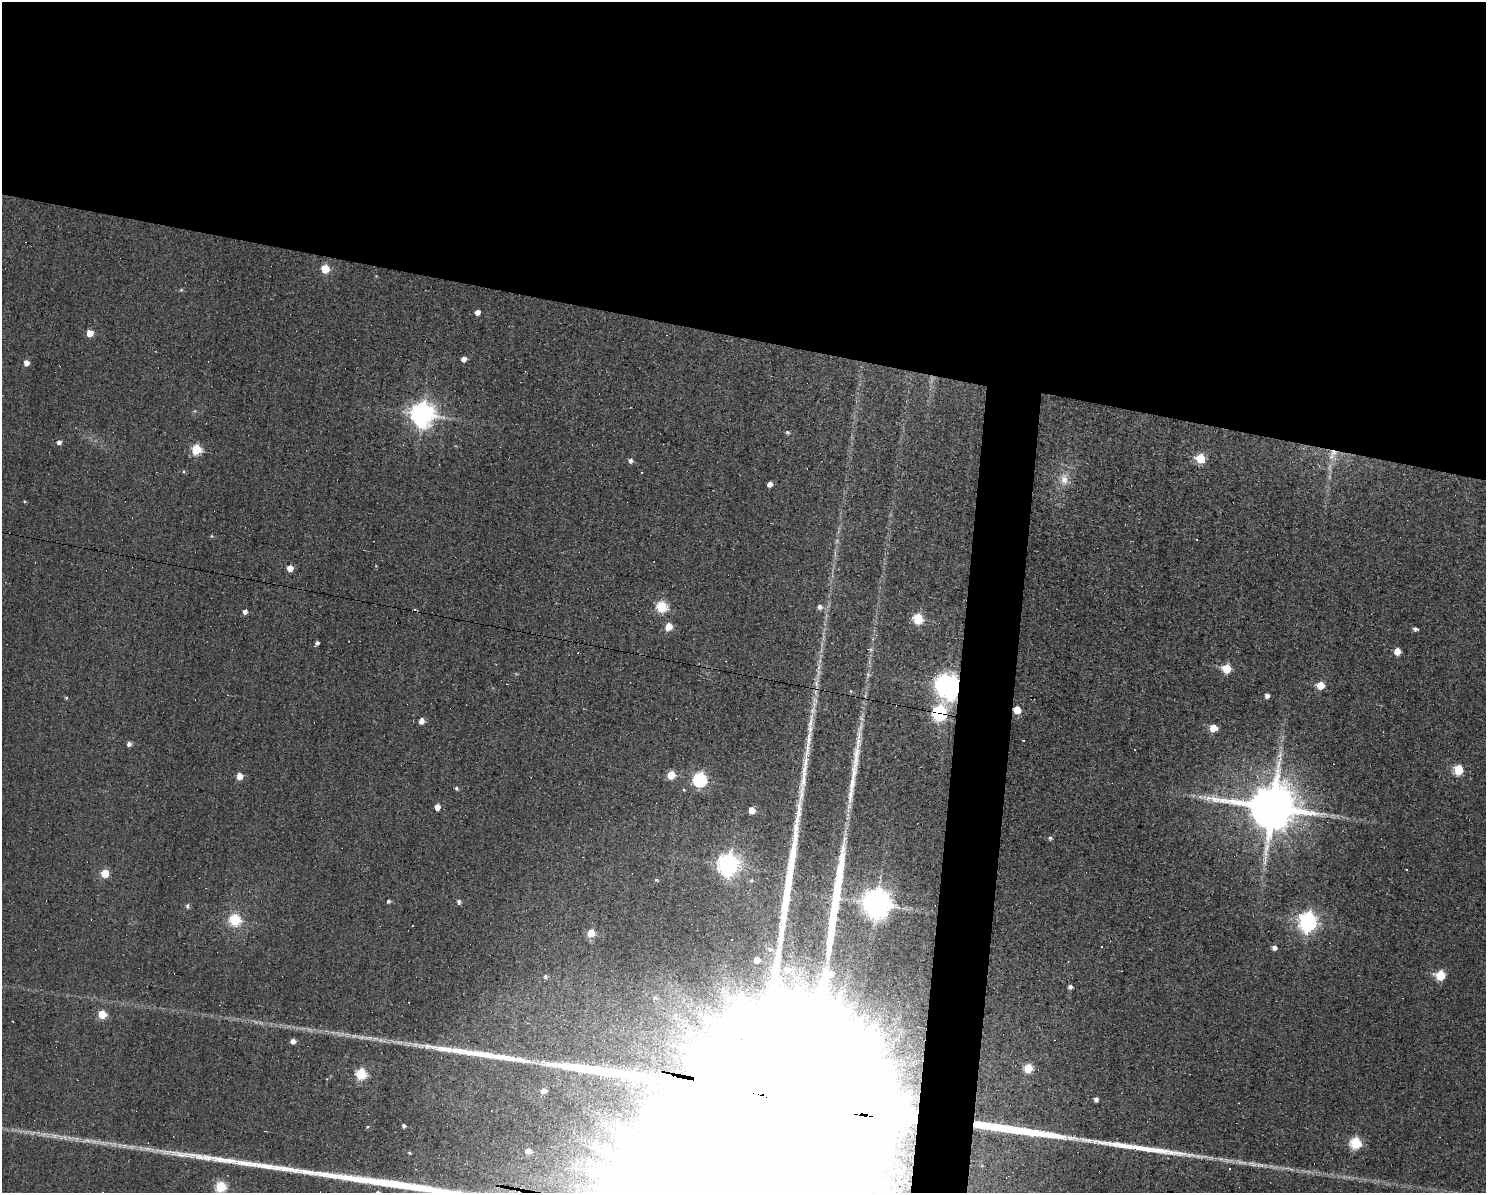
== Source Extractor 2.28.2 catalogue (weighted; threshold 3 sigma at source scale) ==
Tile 2 of 3 x 4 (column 2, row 1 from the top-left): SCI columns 1592-3075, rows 3573-4763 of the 4781 x 4763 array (HDU 1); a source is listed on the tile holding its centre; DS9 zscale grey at full resolution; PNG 1488 x 1195 px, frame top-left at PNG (2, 2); no overlay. Shown black and unused: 31% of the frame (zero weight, under 3 of 4 exposures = <1% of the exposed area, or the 3 px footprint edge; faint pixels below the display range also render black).
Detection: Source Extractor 2.28.2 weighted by HDU 2 'WHT'; one run over the whole footprint, this tile lists its part. Background 0.0821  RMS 0.032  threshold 0.142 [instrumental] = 3 sigma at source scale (4.5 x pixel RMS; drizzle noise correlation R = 1.50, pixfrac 1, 0.05/0.05 arcsec/px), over >= 5 px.
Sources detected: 115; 4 too faint to see at this stretch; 2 inside a brighter object's white glare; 11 cosmic-ray / hot-pixel residue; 3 long thin detections or spike segments (spike, bleed or trail) — not listed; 5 inside a brighter listed object's ellipse — not listed separately; the other 90 listed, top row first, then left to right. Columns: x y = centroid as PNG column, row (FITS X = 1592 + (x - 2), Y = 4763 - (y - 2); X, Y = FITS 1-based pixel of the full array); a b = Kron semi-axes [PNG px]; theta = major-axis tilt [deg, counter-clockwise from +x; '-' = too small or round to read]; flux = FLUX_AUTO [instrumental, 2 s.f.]
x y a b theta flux
325 269 5 5 - 1.2e+02
181 290 5 5 - 4.0e+00
477 312 4 4 - 2.2e+01
90 333 5 5 - 5.5e+01
464 359 5 4 - 2.1e+01
26 363 5 5 - 2.4e+01
422 414 9 8 - 3.1e+03
787 432 5 4 - 6.1e+00
59 442 4 4 - 1.4e+01
196 449 6 6 - 1.9e+02
1332 457 16 10 -30 3.7e+01
1201 458 6 5 - 1.7e+02
630 460 5 5 - 1.3e+01
642 473 3 3 - 4.2e+00
1064 479 16 10 -85 3.8e+01
770 484 5 4 - 2.1e+01
24 501 5 3 - 3.1e+00
211 536 5 3 - 3.1e+00
376 566 5 3 - 2.7e+00
290 568 5 5 - 3.9e+01
662 607 6 5 - 2.7e+02
819 607 6 6 - 1.4e+01
245 611 5 4 - 1.4e+01
918 619 6 5 - 2.2e+02
668 627 5 5 - 6.8e+01
1415 629 5 4 - 8.5e+00
876 635 4 4 - 3.5e+00
317 643 5 4 - 9.1e+00
871 649 7 6 - 7.2e+00
1397 651 5 5 - 4.8e+01
1227 668 6 5 - 1.3e+02
868 675 8 6 -88 8.1e+00
1321 685 5 5 - 7.6e+01
952 687 8 6 81 2.2e+03
851 691 5 4 - 3.7e+00
1267 695 4 4 - 1.7e+01
66 698 4 4 - 3.7e+00
1017 710 5 5 - 7.7e+01
939 713 14 8 69 5.0e+02
421 721 5 5 - 2.3e+01
810 723 21 10 81 4.0e+01
1213 728 5 5 - 6.6e+01
1024 740 3 3 - 5.3e+00
129 744 5 5 - 1.3e+01
1134 749 3 2 - 3.6e+00
1458 770 6 5 - 2.0e+02
671 775 5 5 - 9.6e+01
239 776 5 5 - 5.1e+01
853 777 68 9 83 1.2e+02
700 780 6 6 - 6.2e+02
456 788 5 4 - 6.7e+00
684 790 4 3 - 3.1e+00
437 807 5 4 - 3.3e+01
1272 807 15 13 -3 2.2e+04
752 810 5 5 - 4.5e+01
1050 838 5 5 - 7.5e+00
728 865 8 8 - 2.2e+03
1406 869 3 2 - 4.1e+00
105 873 5 5 - 1.2e+02
656 880 6 4 -18 5.0e+00
388 901 4 4 - 6.8e+00
459 902 5 5 - 9.6e+00
876 903 9 9 - 5.0e+03
187 906 5 5 - 9.0e+00
235 920 6 6 - 2.8e+02
1308 922 8 7 - 1.7e+03
591 933 5 5 - 6.9e+01
731 940 3 2 - 2.3e+00
1274 948 5 5 - 1.4e+01
770 949 8 6 -25 1.4e+01
756 960 6 5 - 4.4e+01
1440 975 6 6 - 1.6e+02
545 976 6 5 - 6.9e+00
1070 987 4 4 - 1.1e+01
655 998 7 6 - 7.3e+00
102 1014 5 5 - 9.9e+01
293 1041 5 5 - 2.0e+01
886 1052 2 2 - 2.1e+00
1028 1068 5 5 - 1.4e+02
361 1074 6 6 - 2.5e+02
543 1091 5 5 - 2.3e+01
1096 1099 4 4 - 1.2e+01
809 1100 173 32 -11 1.8e+06
403 1126 4 3 - 8.2e+00
56 1136 29 7 -11 4.5e+01
87 1140 20 7 1 2.9e+01
1356 1143 6 6 - 3.1e+02
528 1151 5 5 - 2.5e+01
1230 1169 3 3 - 5.3e+00
220 1187 6 5 - 2.5e+02
Overlapping masked pixels (flux is a lower limit): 4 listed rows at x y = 952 687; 1017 710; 939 713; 809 1100
Isophote crosses this tile's border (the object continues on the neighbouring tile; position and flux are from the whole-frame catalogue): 1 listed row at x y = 809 1100
Unlisted compact peaks at least as high as the median listed source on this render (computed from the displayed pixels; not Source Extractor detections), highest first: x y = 219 1160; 304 1171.